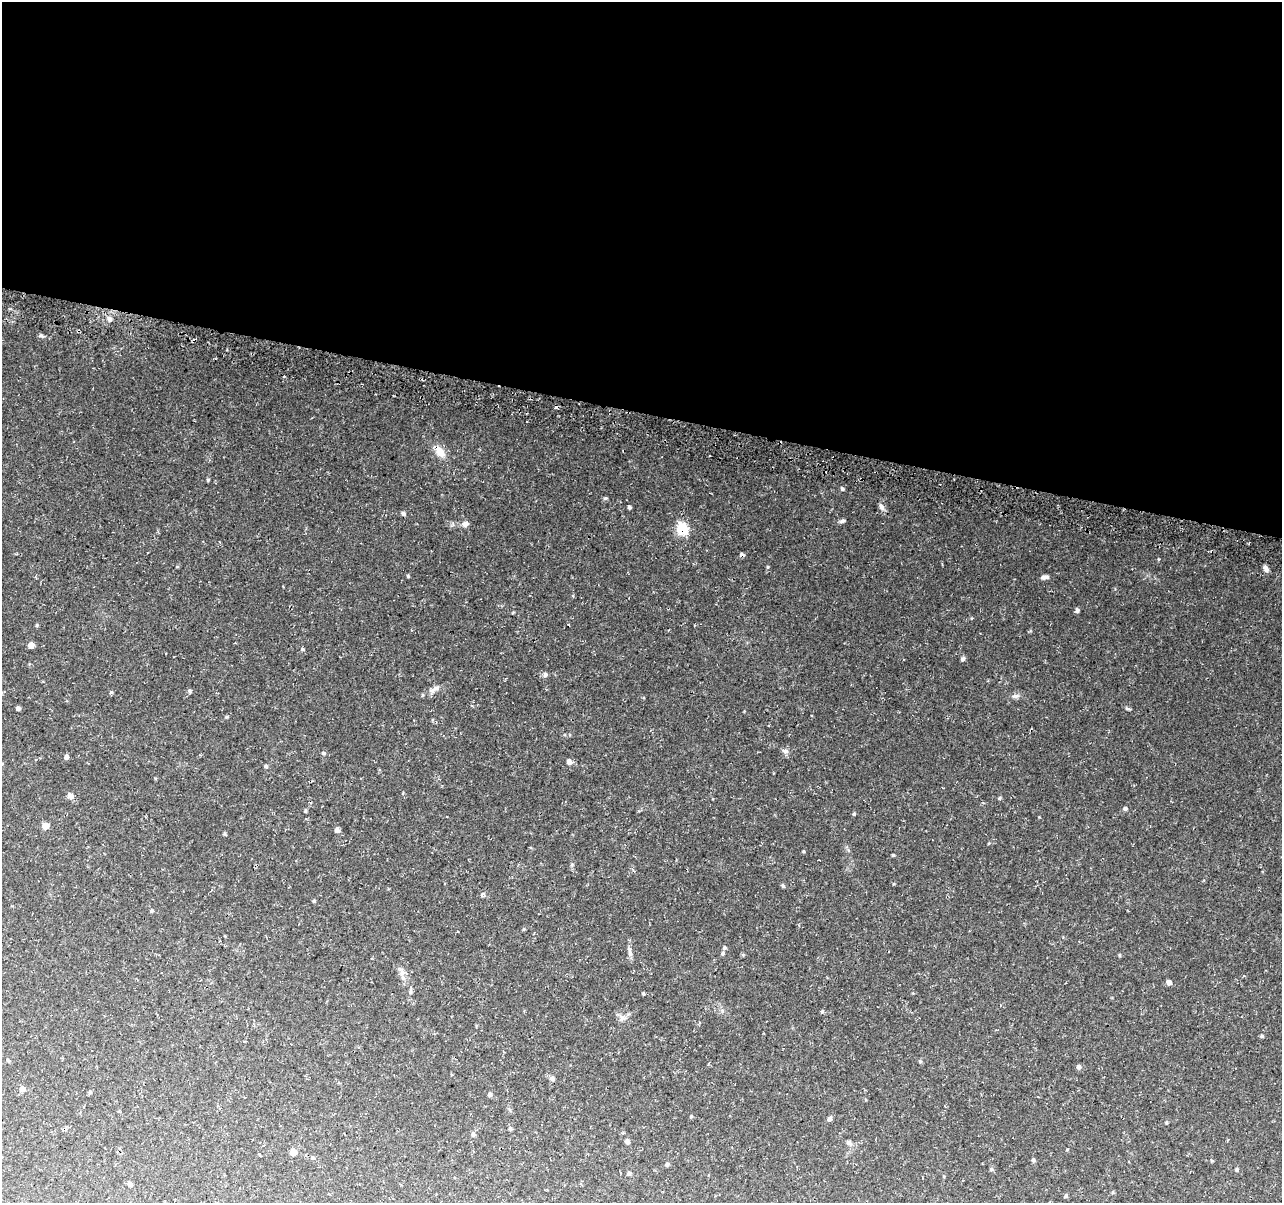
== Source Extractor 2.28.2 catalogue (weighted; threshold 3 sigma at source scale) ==
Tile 3 of 4 x 4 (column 3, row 1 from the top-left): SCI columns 2568-3847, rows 3859-5059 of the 5146 x 5375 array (HDU 1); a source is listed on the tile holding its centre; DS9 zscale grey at full resolution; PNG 1284 x 1205 px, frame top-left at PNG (2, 2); no overlay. Shown black and unused: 34% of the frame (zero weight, under 3 of 4 exposures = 3% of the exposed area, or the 3 px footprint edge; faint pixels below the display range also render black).
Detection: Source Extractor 2.28.2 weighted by HDU 2 'WHT'; one run over the whole footprint, this tile lists its part. Background 0.037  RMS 0.0041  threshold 0.0183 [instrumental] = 3 sigma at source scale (4.5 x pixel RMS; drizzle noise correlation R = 1.50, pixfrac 1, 0.0396/0.0396 arcsec/px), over >= 5 px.
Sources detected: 85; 1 cosmic-ray / hot-pixel residue — not listed; the other 84 listed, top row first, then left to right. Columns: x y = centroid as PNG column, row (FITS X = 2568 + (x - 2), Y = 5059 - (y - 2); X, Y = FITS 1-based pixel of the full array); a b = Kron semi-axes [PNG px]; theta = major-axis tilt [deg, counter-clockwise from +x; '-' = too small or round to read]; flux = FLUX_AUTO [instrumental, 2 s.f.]
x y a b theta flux
109 319 7 6 - 1.5
41 336 8 4 -8 0.7
440 452 16 9 -50 4.8
709 456 2 2 - 0.45
208 480 4 4 - 0.47
842 489 5 5 - 0.67
605 498 5 4 - 0.59
629 507 4 4 - 0.73
881 507 10 6 -73 1.4
403 514 6 4 -34 0.96
842 521 8 5 26 0.79
465 524 9 7 17 1.6
682 529 6 6 - 28
742 555 6 5 - 1
1159 559 5 3 - 0.32
177 567 5 3 - 0.31
768 567 5 4 - 0.44
1266 569 8 5 -66 1.4
408 576 6 3 -47 0.41
1044 577 10 5 10 1.4
1077 610 6 5 - 0.93
37 625 5 3 - 0.39
31 645 5 5 - 2.5
302 649 4 4 - 0.49
963 659 6 5 - 0.93
545 675 6 6 - 0.98
436 688 10 6 20 1.7
189 691 5 5 - 0.64
111 692 5 3 - 0.5
1016 696 11 5 1 1.2
18 708 4 4 - 1
1128 709 8 3 -19 0.61
226 717 5 4 - 0.41
785 751 10 5 -18 1.1
324 753 5 4 - 0.61
66 757 5 5 - 1.2
569 762 5 5 - 2.1
266 766 5 4 - 0.6
70 796 7 6 - 2
1125 808 5 5 - 0.84
305 811 5 3 - 0.49
854 814 5 4 - 0.48
45 826 6 6 - 3.7
337 830 6 5 - 1.5
803 851 5 3 - 0.35
893 855 4 3 - 0.44
572 864 6 4 20 0.43
783 886 6 4 -43 0.55
482 894 7 4 45 0.86
314 901 4 4 - 0.46
151 911 6 3 70 0.43
524 929 5 4 - 0.38
724 948 5 5 - 0.61
630 952 14 5 -81 1.5
723 953 6 5 - 0.67
1120 955 5 3 - 0.37
402 973 9 7 89 1.7
1169 982 6 5 - 1.5
410 991 9 4 85 0.77
643 993 4 3 - 0.49
822 1011 5 4 - 0.53
622 1018 7 7 - 1.4
1262 1036 5 4 - 0.63
8 1060 5 4 - 0.51
1079 1067 5 5 - 1.3
552 1078 6 5 - 1.2
22 1089 6 5 - 2.2
90 1092 5 4 - 0.47
490 1094 5 5 - 0.82
691 1116 4 4 - 0.42
829 1119 5 5 - 1.1
1166 1122 5 3 - 0.4
510 1128 6 4 -74 0.7
473 1134 6 5 - 0.88
627 1141 6 5 - 1.2
849 1143 7 7 - 1
293 1152 5 5 - 3.5
1033 1160 6 4 -88 0.63
667 1164 5 4 - 0.71
991 1169 5 5 - 0.68
1237 1170 4 4 - 0.56
629 1173 5 5 - 0.7
129 1184 6 5 - 0.97
1066 1196 5 4 - 0.67
Overlapping masked pixels (flux is a lower limit): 3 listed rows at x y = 440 452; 682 529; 742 555
Unlisted compact peaks at least as high as the median listed source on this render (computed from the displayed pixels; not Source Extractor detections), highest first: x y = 999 798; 1039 817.